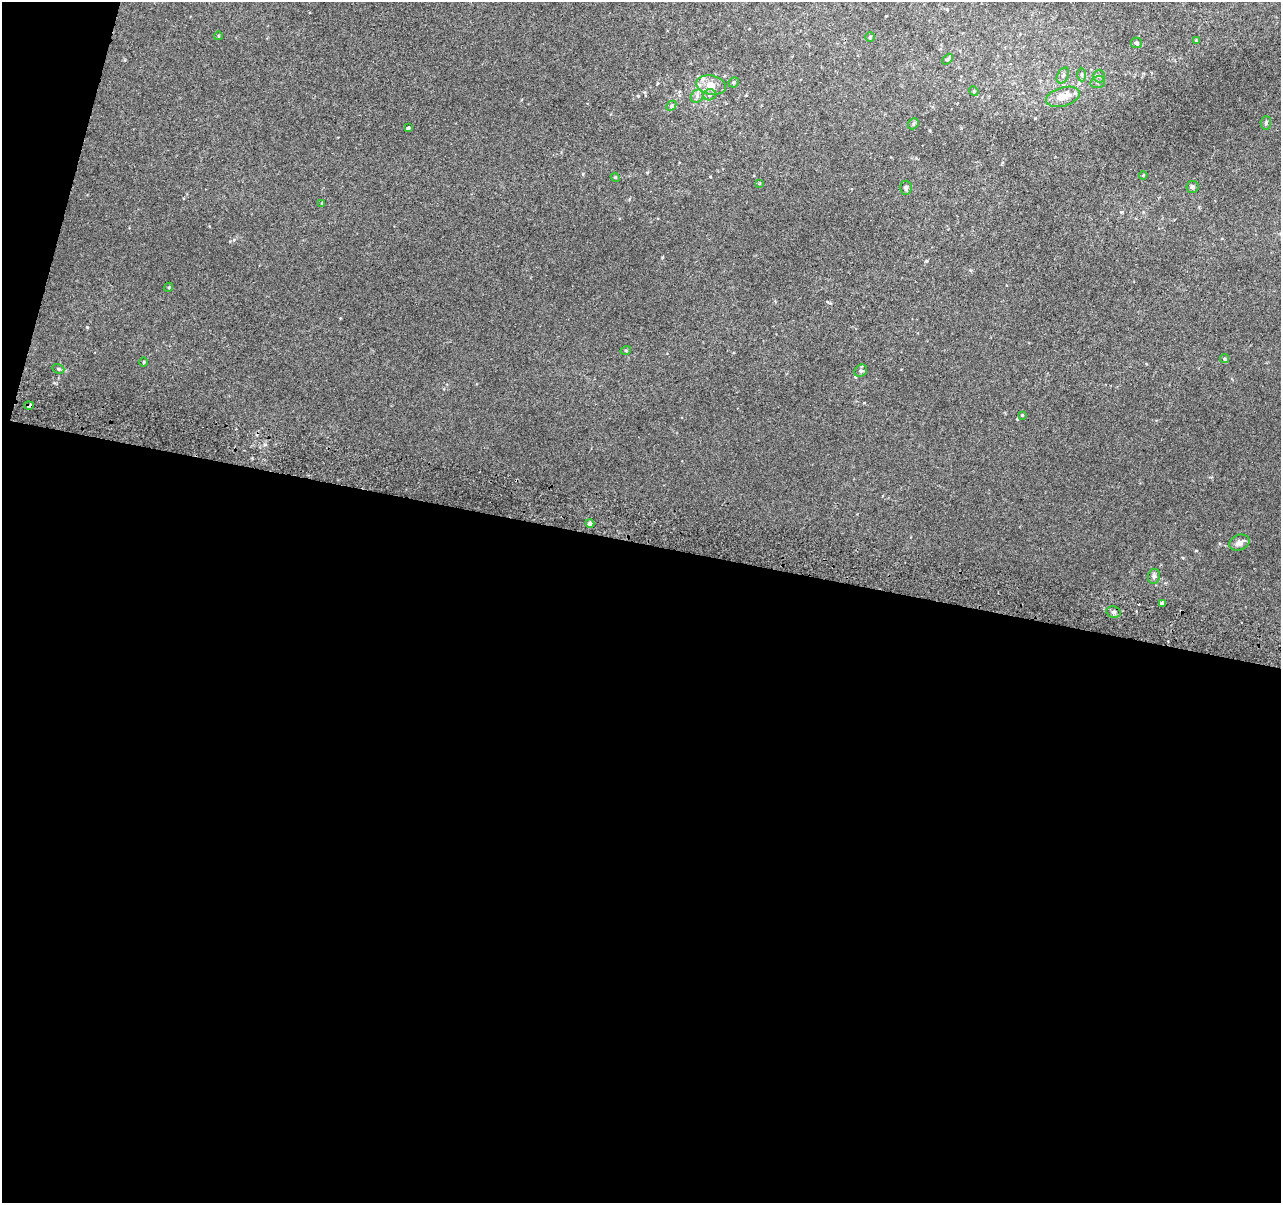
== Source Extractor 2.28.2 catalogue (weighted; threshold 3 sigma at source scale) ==
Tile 13 of 4 x 4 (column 1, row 4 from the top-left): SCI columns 21-1299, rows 328-1528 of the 5152 x 5395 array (HDU 1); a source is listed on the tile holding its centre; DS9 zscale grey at full resolution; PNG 1283 x 1205 px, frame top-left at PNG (2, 2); each listed source drawn as its Kron ellipse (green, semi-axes under 4 px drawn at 4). Shown black and unused: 57% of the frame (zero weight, under 2 of 3 exposures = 2% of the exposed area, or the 3 px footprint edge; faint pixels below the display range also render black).
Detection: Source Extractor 2.28.2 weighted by HDU 2 'WHT'; one run over the whole footprint, this tile lists its part. Background 0.00537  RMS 0.0056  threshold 0.025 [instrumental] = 3 sigma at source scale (4.5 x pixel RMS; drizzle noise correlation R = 1.50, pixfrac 1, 0.0396/0.0396 arcsec/px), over >= 5 px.
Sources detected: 41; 3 inside a brighter listed object's ellipse — not listed separately; the other 38 listed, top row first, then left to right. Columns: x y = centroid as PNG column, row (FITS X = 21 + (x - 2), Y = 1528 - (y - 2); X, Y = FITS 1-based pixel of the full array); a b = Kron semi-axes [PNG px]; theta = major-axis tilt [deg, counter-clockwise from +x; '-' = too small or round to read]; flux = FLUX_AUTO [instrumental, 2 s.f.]
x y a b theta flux
218 36 4 3 - 0.46
870 37 5 5 - 0.67
1196 40 3 3 - 0.91
1136 43 5 5 - 1.1
948 59 6 3 45 0.84
1082 75 7 4 -89 0.93
1063 76 8 5 62 1.4
1099 76 6 6 - 1.3
734 82 5 5 - 0.89
1098 82 7 6 - 1.5
711 85 15 9 -10 6
974 91 5 4 - 0.66
710 95 6 5 - 1.3
697 96 7 6 - 1.6
1063 97 17 9 16 8.6
671 106 5 4 - 0.84
1266 123 7 5 86 0.91
913 124 6 4 49 0.86
408 128 3 3 - 1.9
1143 175 4 3 - 0.53
615 177 4 3 - 0.5
760 183 4 3 - 0.5
1192 187 6 6 - 1.2
906 188 7 6 - 1.4
322 203 4 3 - 0.4
169 287 4 3 - 0.51
626 350 5 3 - 0.51
1225 359 5 4 - 1
144 362 5 3 - 0.51
58 369 6 4 -22 0.9
861 371 7 5 43 1.2
29 406 5 3 - 2.2
1022 415 4 4 - 0.54
590 523 4 4 - 1.5
1239 543 10 7 22 3.2
1154 576 7 6 - 1.5
1162 603 4 3 - 10
1114 612 7 5 -13 1.6
Overlapping masked pixels (flux is a lower limit): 1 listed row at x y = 29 406
Unlisted compact peaks at least as high as the median listed source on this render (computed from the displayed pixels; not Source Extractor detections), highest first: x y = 87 327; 662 257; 234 240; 638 96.